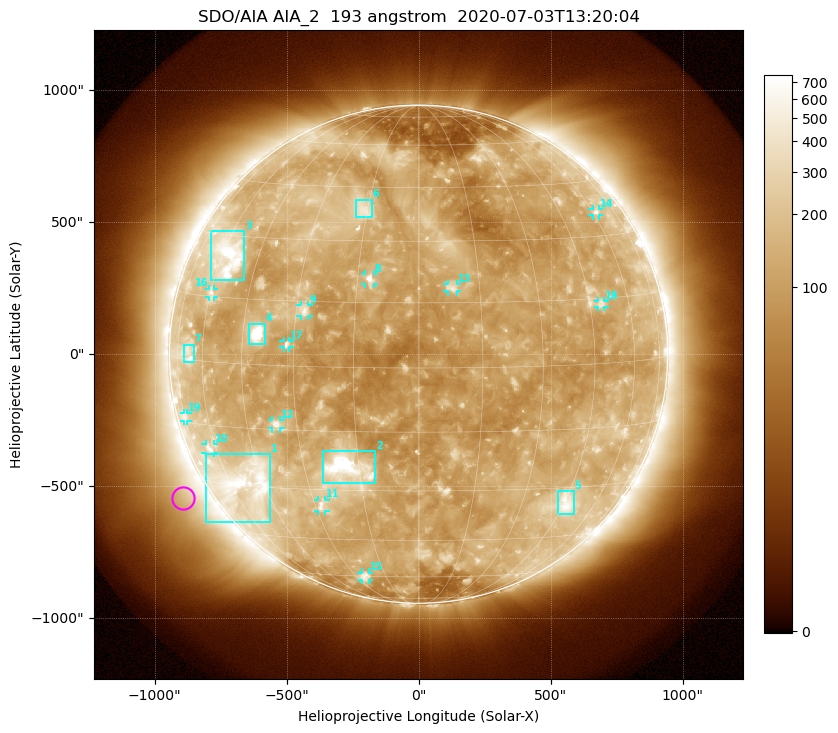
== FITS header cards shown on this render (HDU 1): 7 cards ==
TELESCOP= 'SDO/AIA'
INSTRUME= 'AIA_2'
WAVELNTH=                  193
WAVEUNIT= 'angstrom'
DATE-OBS= '2020-07-03T13:20:04.84'
CTYPE1  = 'HPLN-TAN'
CTYPE2  = 'HPLT-TAN'

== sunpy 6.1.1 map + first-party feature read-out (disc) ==
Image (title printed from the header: SDO/AIA AIA_2  193 angstrom  2020-07-03T13:20:04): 1024 x 1024 px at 2.4 arcsec/px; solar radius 944 arcsec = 393 px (full disc in frame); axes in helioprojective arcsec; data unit not stated in the header (colour bar unlabelled)
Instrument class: DISC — disc imager (sunpy class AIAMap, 193 A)
Bright regions (active regions / flare kernels): reference = the median radial profile (limb darkening/brightening removed); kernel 9 px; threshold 5 sigma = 208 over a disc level ~116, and >= 1.15x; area >= 12 px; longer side >= 9 px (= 22 arcsec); searched inside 0.97 R_sun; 19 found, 19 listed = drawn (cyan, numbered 1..; 12 of them under ~33 arcsec drawn as corner ticks so the feature stays visible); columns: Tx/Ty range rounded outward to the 5 arcsec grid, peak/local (2 s.f.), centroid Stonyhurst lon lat
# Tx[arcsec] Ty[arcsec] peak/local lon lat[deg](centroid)
1 -810..-560 -635..-380 6.3 -52 -29
2 -365..-165 -490..-365 14 -18 -24
3 -785..-660 280..465 6.2 -57 +25
4 -640..-580 35..115 17 -40 +7
5 525..590 -605..-515 4.8 +46 -34
6 -235..-175 515..585 3.9 -16 +38
7 -890..-850 -30..35 3.4 -67 +1
8 -205..-170 265..305 6.8 -12 +21
9 -450..-415 145..185 4.7 -28 +13
10 -810..-775 -375..-340 4 -63 -21
11 -385..-350 -595..-550 4.2 -28 -34
12 -555..-520 -280..-250 4.8 -36 -14
13 110..145 235..265 4.5 +8 +18
14 660..685 525..550 3.8 +62 +36
15 -215..-190 -855..-825 3.2 -25 -60
16 -795..-775 215..250 3 -60 +16
17 -510..-490 25..50 4.2 -32 +5
18 680..705 180..205 3.4 +49 +14
19 -890..-875 -255..-220 2.5 -74 -14
Off-limb structures (1.02-1.3 R_sun): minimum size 162 px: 5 found; the strongest spans PA ~95..145 deg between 1.03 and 1.3 R_sun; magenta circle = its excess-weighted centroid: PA ~120 deg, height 1.11 R_sun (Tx ~-895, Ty ~-545 arcsec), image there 2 x the reference